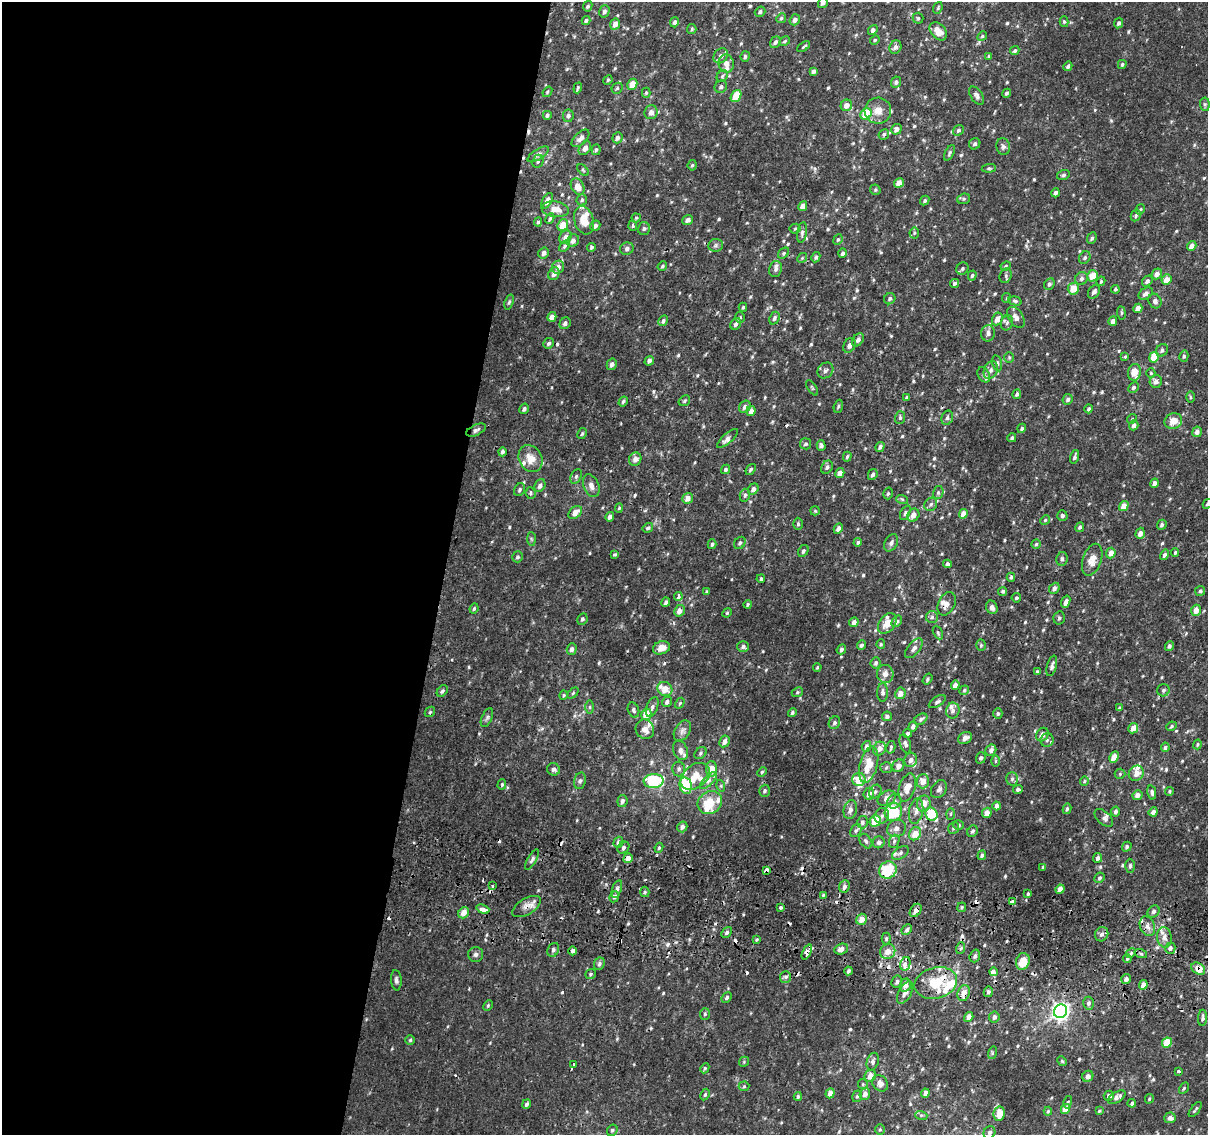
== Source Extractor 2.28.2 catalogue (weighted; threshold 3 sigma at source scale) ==
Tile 5 of 4 x 4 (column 1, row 2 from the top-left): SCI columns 6-1211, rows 2529-3661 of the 4843 x 5116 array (HDU 1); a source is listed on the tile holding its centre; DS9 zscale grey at full resolution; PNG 1210 x 1137 px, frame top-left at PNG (2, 2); each listed source drawn as its Kron ellipse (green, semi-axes under 4 px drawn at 4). Shown black and unused: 37% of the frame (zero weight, under 2 of 3 exposures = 2% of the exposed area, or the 3 px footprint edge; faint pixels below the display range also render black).
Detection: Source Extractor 2.28.2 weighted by HDU 2 'WHT'; one run over the whole footprint, this tile lists its part. Background 0.00726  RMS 0.003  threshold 0.0135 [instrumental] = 3 sigma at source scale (4.5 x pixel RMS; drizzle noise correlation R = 1.50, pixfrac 1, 0.0396/0.0396 arcsec/px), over >= 5 px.
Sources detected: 675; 22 cosmic-ray / hot-pixel residue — neither listed nor drawn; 37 inside a brighter listed object's ellipse — not listed separately; of the other 616, all 500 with FLUX_AUTO >= 0.353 (the completeness limit of this list) listed and drawn (116 fainter detections not listed), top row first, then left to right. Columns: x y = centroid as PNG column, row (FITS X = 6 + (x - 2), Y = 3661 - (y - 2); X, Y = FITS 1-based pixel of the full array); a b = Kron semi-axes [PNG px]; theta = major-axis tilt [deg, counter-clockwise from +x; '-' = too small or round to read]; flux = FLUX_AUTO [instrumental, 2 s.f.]
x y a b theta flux
823 3 5 4 - 0.96
588 6 5 4 - 0.5
938 8 6 4 70 0.41
604 11 6 5 - 0.91
760 12 5 4 - 0.65
781 18 5 4 - 0.45
918 18 5 5 - 0.45
586 20 4 4 - 0.59
795 20 6 5 - 1.1
674 22 5 4 - 0.67
1064 22 5 4 - 0.42
1119 23 5 4 - 0.74
615 24 6 5 - 1.6
692 29 5 4 - 0.43
873 30 5 4 - 0.76
938 31 10 7 -48 2.9
982 36 5 4 - 0.41
875 40 5 4 - 0.37
785 41 6 4 29 0.42
775 42 6 5 - 0.83
804 47 7 2 38 0.37
895 47 7 6 - 1
1015 51 5 4 - 0.55
721 56 8 6 49 1.3
745 56 5 4 - 0.63
989 56 4 4 - 0.4
726 63 9 7 -79 1.6
1122 64 4 4 - 0.46
1068 66 5 4 - 0.69
814 71 4 3 - 0.69
722 76 6 5 - 0.59
608 80 5 4 - 0.39
896 82 6 5 - 0.72
632 84 6 4 61 3.8
721 87 6 6 - 0.84
578 88 5 3 - 0.37
617 88 6 5 - 0.51
547 92 6 3 51 0.39
646 93 5 4 - 0.37
1007 93 5 4 - 0.46
736 96 6 4 56 5.4
977 96 10 6 -56 1
1205 104 7 5 -84 0.5
846 105 6 5 - 2.1
878 111 13 13 - 3.2
651 112 7 6 - 1.4
866 114 6 5 - 7.8
547 115 4 3 - 0.58
568 116 6 5 - 0.73
896 129 5 5 - 1.2
958 130 6 5 - 0.53
884 134 6 5 - 0.65
580 138 11 6 45 1.4
617 138 5 5 - 0.9
975 144 6 5 - 0.67
1003 147 8 6 -78 0.9
585 148 7 5 53 1.3
596 150 5 4 - 0.5
950 153 8 4 63 0.59
538 154 12 5 33 0.94
538 161 7 5 66 0.77
692 165 5 4 - 0.42
989 168 7 4 6 0.48
583 170 7 4 -46 0.39
1063 175 6 5 - 0.59
899 183 5 4 - 3
578 187 9 6 -59 2.5
875 190 5 5 - 0.44
1056 193 4 4 - 0.92
964 199 6 5 - 0.48
582 200 5 5 - 0.57
547 201 8 4 62 1.8
925 201 5 4 - 0.52
803 206 5 4 - 2.6
555 209 13 8 -7 3.3
1140 209 5 4 - 0.37
1136 215 6 4 63 0.56
636 218 4 4 - 0.37
550 219 5 4 - 0.48
584 220 14 9 -73 4.6
688 220 5 5 - 1.1
538 222 4 4 - 0.5
563 225 6 5 - 3.8
595 226 5 4 - 0.92
633 226 5 3 - 0.49
644 229 6 6 - 0.61
795 229 5 5 - 0.4
802 232 10 4 81 0.87
914 233 5 5 - 0.45
565 237 7 5 51 1.3
1092 238 6 4 68 0.51
838 240 5 4 - 0.43
573 241 6 5 - 1.2
716 245 7 6 - 0.7
565 246 6 4 43 0.52
1192 246 5 4 - 1.7
591 247 4 4 - 0.56
627 249 7 6 - 0.87
544 253 5 5 - 1
783 253 6 4 43 0.49
842 253 5 4 - 0.65
816 257 5 4 - 0.56
1085 257 7 5 61 0.66
802 258 5 4 - 0.38
662 266 5 4 - 0.43
1006 266 5 4 - 0.36
558 267 7 6 - 1.6
776 269 8 6 76 0.94
962 269 6 5 - 0.67
554 274 6 5 - 1.6
1157 274 5 5 - 1.6
972 275 5 4 - 0.55
1006 276 7 6 - 0.61
1092 276 6 5 - 4.3
1081 278 7 6 - 0.83
1167 279 5 5 - 2.5
1101 281 5 4 - 0.38
1147 281 6 4 49 0.89
954 283 5 4 - 0.6
1049 284 6 5 - 0.69
1073 289 6 5 - 4.3
1115 289 4 4 - 0.46
1094 292 7 5 56 1.1
1146 294 8 5 32 1
1007 298 5 4 - 0.37
890 299 6 5 - 0.72
1015 301 7 4 -15 0.52
1155 301 7 6 - 0.95
509 302 8 4 70 0.47
743 307 4 3 - 0.4
1138 308 5 4 - 2.4
1121 313 7 3 -83 0.36
552 317 5 4 - 2.1
740 317 5 4 - 0.43
1016 317 11 7 -56 1.7
774 318 7 5 66 0.84
997 319 7 5 61 1.9
663 321 6 4 62 0.59
1113 321 5 4 - 1.4
565 323 6 5 - 0.99
1007 323 8 6 70 0.74
736 324 6 5 - 0.92
988 333 8 6 81 1.1
858 340 7 5 50 1
549 343 5 5 - 0.64
849 345 8 5 61 1.2
1162 350 6 5 - 0.78
1125 356 3 3 - 1.1
1184 356 5 4 - 0.49
1009 357 5 5 - 0.43
1154 357 5 4 - 5.4
649 361 5 4 - 0.95
997 363 8 5 -77 0.6
612 364 6 5 - 1.1
825 370 8 7 - 0.95
991 370 9 6 64 1.3
1134 372 8 6 75 2.8
1151 373 5 4 - 0.38
984 375 8 5 -60 0.74
1156 381 6 6 - 1.2
812 388 9 3 -56 0.39
1133 388 6 5 - 0.65
1017 394 5 4 - 0.69
1190 397 5 4 - 0.37
906 398 4 3 - 0.47
1068 399 5 5 - 0.78
623 401 5 4 - 0.55
684 401 6 5 - 0.47
838 406 7 4 71 0.42
745 407 6 5 - 1
524 409 5 4 - 0.77
1089 409 4 4 - 0.62
751 411 5 4 - 1.4
900 418 6 5 - 0.51
947 418 7 5 74 0.72
1132 419 5 4 - 0.35
1173 421 9 8 - 3.2
1134 425 5 4 - 1.2
1022 428 5 4 - 0.5
476 430 10 5 25 0.93
1197 432 5 5 - 1.2
582 433 6 4 61 0.42
727 438 13 5 41 1.3
1012 438 4 4 - 0.52
805 444 6 5 - 0.59
821 445 5 4 - 0.71
880 447 5 4 - 0.83
502 452 4 4 - 0.68
847 457 5 3 - 0.45
1075 457 7 3 73 0.65
530 459 14 11 -58 3.8
635 459 7 6 - 1.5
827 467 7 5 55 0.81
726 469 5 4 - 0.58
751 469 6 4 52 0.45
840 473 5 4 - 1.5
873 474 5 4 - 0.87
576 476 8 5 64 0.69
1154 483 5 4 - 1.4
540 486 7 5 60 1.2
591 486 12 7 -68 1.7
753 489 6 5 - 1.1
519 490 7 5 60 0.63
530 493 6 5 - 0.7
888 493 6 4 73 0.51
938 493 7 5 76 0.58
745 495 6 5 - 0.7
687 498 6 5 - 1.9
902 499 6 4 -19 0.38
931 504 7 6 - 0.85
1207 504 5 4 - 0.43
1124 506 5 4 - 2.7
619 508 5 4 - 0.38
815 511 5 4 - 0.37
575 512 8 5 44 2.1
905 513 8 4 63 0.63
963 514 5 4 - 3
913 515 7 5 57 1.8
1062 516 5 5 - 0.57
610 517 5 4 - 0.95
1045 520 5 4 - 0.36
798 524 6 5 - 0.5
1162 525 5 4 - 0.63
1080 527 5 4 - 0.55
648 528 5 4 - 0.62
838 528 5 4 - 1.2
1140 533 5 4 - 1.7
531 539 7 4 -88 0.48
858 542 4 4 - 0.54
740 543 7 5 51 0.67
891 543 9 6 62 0.96
712 544 5 3 - 0.54
1036 544 4 4 - 0.46
803 551 6 4 61 0.7
1175 552 4 3 - 0.44
1111 553 5 4 - 2.2
615 554 4 3 - 0.44
1164 555 5 4 - 0.74
518 557 5 5 - 0.57
1062 559 7 5 80 0.8
1092 560 16 9 71 3.1
947 564 4 4 - 0.88
1011 577 4 3 - 0.45
761 579 4 3 - 0.41
1054 588 6 4 48 1.1
1003 591 5 4 - 0.5
1200 591 5 5 - 0.53
706 592 4 3 - 0.41
678 597 4 3 - 1.9
1016 598 4 4 - 0.45
666 602 4 3 - 0.71
1066 602 6 4 70 1.1
748 604 4 4 - 0.44
947 604 12 8 64 1.9
992 607 7 5 -66 1.4
474 608 5 3 - 0.41
1196 610 6 5 - 2.3
679 611 6 5 - 2
727 613 5 4 - 0.39
932 617 6 6 - 0.71
1059 618 6 5 - 0.61
582 619 6 5 - 0.59
897 621 6 4 54 0.71
854 622 5 4 - 1.3
887 623 11 7 54 3.1
938 633 7 4 -64 0.49
881 644 5 4 - 0.39
861 645 5 4 - 0.56
981 645 6 5 - 0.44
1169 646 5 4 - 0.64
743 647 6 5 - 0.84
661 648 9 6 17 2.4
914 648 12 6 51 1.3
572 649 6 5 - 0.91
841 649 5 4 - 0.7
876 663 5 5 - 0.68
1052 666 10 5 75 0.91
817 667 4 3 - 0.36
1037 672 4 3 - 0.51
885 674 9 8 - 1.9
928 679 6 4 56 0.49
955 685 5 4 - 1.7
665 689 8 7 - 3.5
964 690 5 4 - 0.53
1163 690 6 6 - 0.69
442 691 6 4 52 0.71
797 692 6 4 23 0.44
883 692 9 5 88 0.82
573 693 6 4 46 0.38
900 693 6 5 - 2.3
564 695 5 3 - 0.37
667 702 5 4 - 0.79
937 702 9 5 32 0.68
680 703 6 4 59 0.39
590 707 6 4 -90 0.51
652 707 10 5 68 0.97
1119 708 4 3 - 0.36
633 710 8 5 -70 0.66
953 711 8 6 81 1.2
430 712 6 4 46 0.42
792 713 4 4 - 0.47
646 714 6 5 - 4.3
998 714 5 4 - 0.48
887 716 5 5 - 0.62
487 718 10 5 65 0.77
921 719 7 5 31 0.68
834 723 6 5 - 0.9
913 726 5 4 - 0.92
1171 726 5 4 - 0.4
1133 728 5 4 - 2.6
645 729 10 9 - 2.2
682 731 11 7 59 1.3
908 733 4 3 - 0.81
1042 734 7 6 - 1.6
965 738 7 5 29 1.6
1047 740 7 6 - 0.86
725 741 6 5 - 1.5
905 744 10 5 -71 0.94
1197 744 5 4 - 0.4
866 746 5 4 - 0.84
891 747 6 3 76 0.47
1165 747 5 4 - 0.62
879 749 7 6 - 1.6
680 750 10 7 -67 1.5
991 750 6 5 - 1
700 753 7 5 44 0.61
1114 757 6 4 61 2.8
981 758 6 5 - 0.69
911 760 7 6 - 1.2
996 761 6 4 89 0.36
869 765 19 9 76 5.9
898 766 7 5 56 1.6
886 768 6 5 - 0.51
553 769 6 6 - 1
679 769 7 6 - 0.87
711 769 7 5 -90 4.7
762 772 5 4 - 0.41
1136 773 8 7 - 2.1
1120 774 5 5 - 0.4
695 776 16 11 38 6.7
859 779 6 6 - 4.1
1012 779 7 5 89 0.72
580 781 8 6 75 0.81
654 781 10 7 4 21
708 781 11 5 45 1.2
923 781 7 6 - 2.6
1084 781 4 4 - 0.37
502 784 5 4 - 0.47
686 786 8 6 -79 11
721 786 6 4 -73 0.4
907 787 14 8 73 3.3
939 789 9 7 55 1
1018 789 5 4 - 0.66
764 791 6 5 - 0.67
1169 791 4 3 - 0.37
875 792 7 5 58 0.69
1152 792 7 4 -78 0.82
869 794 6 5 - 1.6
1137 795 5 4 - 1.7
887 798 10 7 29 2.3
622 801 6 5 - 0.92
894 801 7 6 - 1
710 802 13 11 32 7
924 804 8 7 - 3.2
997 806 4 4 - 1.3
1067 809 5 4 - 0.5
850 810 9 6 77 1.5
916 811 13 7 79 1.8
1116 811 5 4 - 0.7
893 812 9 8 - 17
1153 812 4 4 - 1.3
987 813 5 4 - 2.3
931 814 7 6 - 13
950 814 6 4 88 0.38
882 816 8 7 - 1
1104 818 11 6 -41 0.93
875 821 6 5 - 6.6
862 822 6 5 - 0.84
959 825 5 5 - 0.4
682 827 5 5 - 1.1
897 828 9 8 - 1.6
954 828 6 5 - 0.62
856 831 7 5 61 0.6
972 831 6 5 - 0.71
915 834 7 5 55 4
866 841 8 5 -54 0.7
894 841 7 5 69 0.6
618 842 6 5 - 1.2
879 842 6 6 - 0.95
1127 847 5 4 - 0.62
623 848 6 5 - 0.69
659 848 5 4 - 0.4
900 853 9 5 35 0.79
982 855 5 4 - 0.55
628 858 5 4 - 2.4
1098 858 5 4 - 0.82
532 859 11 4 59 0.76
1130 866 7 5 90 0.65
1043 867 4 3 - 0.48
766 870 4 3 - 2.1
888 870 9 8 - 12
1099 878 5 4 - 0.54
493 886 3 3 - 0.86
844 887 6 5 - 0.98
617 889 9 4 71 0.79
1060 889 5 4 - 2.3
645 892 5 4 - 0.44
1028 894 3 3 - 1.2
823 895 4 4 - 0.37
614 897 6 4 65 0.82
1012 902 4 3 - 3.2
526 907 16 8 31 2.2
780 907 3 3 - 0.42
962 907 5 4 - 0.45
483 909 7 4 -19 3.4
916 910 7 5 54 1.6
1153 912 7 5 47 0.85
464 913 6 5 - 2.5
861 919 6 5 - 2.4
1147 926 10 7 -68 1.6
907 930 6 4 47 0.71
727 932 6 4 49 0.69
1102 934 7 6 - 1.1
1164 937 10 7 -81 1.7
756 939 4 3 - 0.36
886 939 6 4 90 0.56
961 948 6 4 71 0.45
1170 948 6 5 - 1
841 949 7 5 20 1.5
553 950 7 5 64 0.93
573 951 4 3 - 1.9
888 951 8 7 - 2.4
807 952 8 4 65 4.1
1131 953 5 4 - 0.49
476 954 7 7 - 0.87
1141 954 6 4 -19 0.49
975 956 6 5 - 0.91
1127 959 4 4 - 0.39
1023 961 8 6 74 4.7
599 964 6 5 - 0.76
905 964 7 5 78 2.4
1198 969 7 5 -32 5.2
848 971 4 3 - 0.58
993 972 4 4 - 6.2
590 974 5 4 - 0.5
785 977 6 5 - 0.63
1126 979 5 5 - 0.99
396 980 10 5 -84 0.83
897 982 6 5 - 0.89
936 983 21 15 14 13
905 985 6 5 - 1.9
1143 985 5 4 - 1.6
905 992 12 6 62 1.9
988 992 5 4 - 0.82
964 993 8 6 75 2.7
727 998 6 4 48 0.62
1089 1003 6 5 - 0.86
488 1005 5 4 - 0.4
1060 1011 7 6 - 120
705 1014 6 5 - 0.51
969 1017 5 4 - 1.8
994 1017 5 5 - 1.1
1202 1018 8 4 88 0.7
410 1040 5 4 - 0.45
1167 1043 5 4 - 6.7
992 1053 6 4 72 0.41
1062 1061 5 4 - 0.4
744 1062 5 4 - 0.4
873 1062 9 6 75 1.1
573 1064 4 3 - 1.4
705 1068 5 4 - 0.41
1179 1071 3 3 - 0.88
870 1076 6 5 - 2.3
1088 1076 6 5 - 1.3
880 1083 9 7 -49 1.7
863 1084 5 4 - 0.4
744 1086 5 5 - 0.43
1184 1088 6 4 60 0.39
830 1093 5 4 - 2.2
925 1093 4 4 - 1.5
865 1094 6 5 - 1.5
705 1095 6 4 63 0.46
798 1096 4 4 - 0.51
857 1096 6 4 73 0.5
1109 1096 5 5 - 0.91
1117 1097 10 5 30 1.4
1149 1099 5 3 - 0.39
1068 1102 6 3 78 0.41
1132 1103 4 4 - 0.66
526 1104 5 4 - 0.64
1065 1109 5 4 - 3.2
1195 1110 9 2 51 0.43
1048 1111 4 4 - 0.42
1099 1111 3 3 - 0.35
999 1114 7 5 81 4
921 1115 6 4 -17 0.37
1170 1118 6 5 - 1.3
880 1129 5 5 - 0.42
612 1130 6 5 - 0.53
989 1133 6 5 - 0.8
Overlapping masked pixels (flux is a lower limit): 11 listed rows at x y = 766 870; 888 870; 1012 902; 526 907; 916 910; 573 951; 807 952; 1023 961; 1198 969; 936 983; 964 993
Isophote crosses this tile's border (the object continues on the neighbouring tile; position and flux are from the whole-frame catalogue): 3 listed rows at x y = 823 3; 1207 504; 989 1133